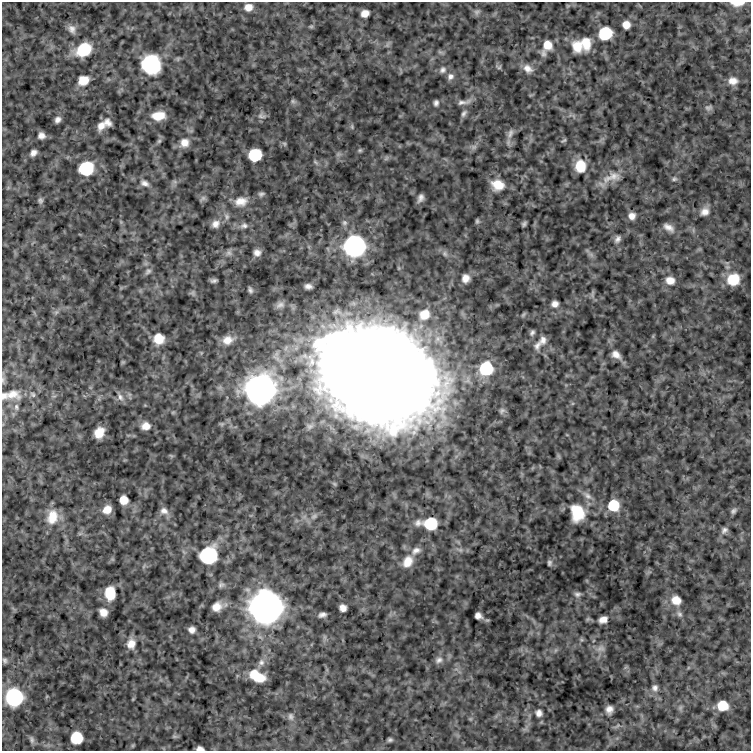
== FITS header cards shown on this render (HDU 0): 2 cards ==
NAXIS1  =                  749
NAXIS2  =                  749

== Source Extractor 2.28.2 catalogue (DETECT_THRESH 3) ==
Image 749 x 749 px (HDU 0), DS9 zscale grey, 1 PNG px = 1 image px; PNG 753 x 753 px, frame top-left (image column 1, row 749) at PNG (2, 2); no overlay
Background -0.0392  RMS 2.8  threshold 8.4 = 3 sigma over >= 5 px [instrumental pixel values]
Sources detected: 143; all 143 listed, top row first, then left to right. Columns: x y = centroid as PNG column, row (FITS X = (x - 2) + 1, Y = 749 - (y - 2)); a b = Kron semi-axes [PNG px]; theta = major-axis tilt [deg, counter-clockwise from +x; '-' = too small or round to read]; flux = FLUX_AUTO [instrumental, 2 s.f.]
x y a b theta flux
737 3 12 4 0 2.2e+03
248 7 8 7 - 1.6e+03
477 12 9 7 34 5.7e+02
365 13 7 6 - 1.6e+03
626 25 7 7 - 1.8e+03
311 26 6 4 0 2.6e+02
72 29 12 9 -63 1.1e+03
605 33 9 8 - 1.6e+04
586 43 13 9 -81 3.1e+03
547 45 11 10 - 2.4e+03
577 46 13 11 -68 2.9e+03
84 49 14 10 30 7.9e+03
543 53 11 6 88 7.0e+02
151 64 16 15 - 1.6e+04
499 67 7 5 -9 3.5e+02
528 69 13 9 -35 1.5e+03
443 70 10 9 - 7.7e+02
450 76 9 8 - 8.4e+02
83 80 11 9 25 2.7e+03
733 81 11 9 -7 1.5e+03
293 101 7 6 - 4.2e+02
463 102 21 6 9 1.0e+03
436 103 7 5 81 5.5e+02
709 108 10 7 11 5.9e+02
464 113 11 6 58 5.8e+02
158 116 13 8 6 3.1e+03
262 116 12 7 -11 7.2e+02
57 120 6 5 - 7.1e+02
107 122 8 6 -46 1.1e+03
101 126 11 8 57 1.5e+03
352 127 8 4 -90 2.7e+02
510 133 15 7 66 1.0e+03
41 136 7 6 - 9.3e+02
564 140 8 4 35 2.8e+02
159 141 7 5 44 3.4e+02
184 143 11 10 - 1.7e+03
284 144 6 4 -59 2.9e+02
474 147 8 6 21 6.4e+02
360 150 6 5 - 2.7e+02
33 153 7 5 40 8.6e+02
255 155 9 8 - 1.2e+04
386 158 9 3 45 3.0e+02
315 162 8 4 -36 3.1e+02
580 166 12 10 -89 4.1e+03
86 168 9 8 - 2.2e+04
612 177 29 12 19 2.8e+03
674 179 7 6 - 3.9e+02
144 183 12 7 -12 8.8e+02
498 185 14 11 -16 3.1e+03
261 194 8 5 18 4.3e+02
203 198 7 7 - 4.7e+02
420 198 8 5 68 8.0e+02
40 201 8 6 88 4.6e+02
241 201 15 10 8 1.9e+03
705 212 12 9 36 1.4e+03
632 216 7 7 - 1.2e+03
227 217 8 6 -90 5.2e+02
477 221 7 4 -90 3.2e+02
344 223 8 7 - 5.9e+02
215 224 9 8 - 1.1e+03
524 224 5 3 - 3.8e+02
244 226 9 7 3 7.1e+02
669 227 12 6 -32 1.2e+03
618 239 9 6 62 6.9e+02
354 246 10 9 - 1.5e+05
229 253 8 8 - 6.1e+02
257 253 8 7 - 9.4e+02
148 271 9 7 40 5.5e+02
466 278 8 7 - 1.3e+03
733 279 13 12 - 5.2e+03
670 280 11 10 - 1.7e+03
214 281 6 3 14 4.3e+02
308 286 7 5 -4 7.4e+02
250 290 6 4 -67 4.5e+02
592 294 12 3 75 3.5e+02
555 304 7 7 - 9.6e+02
280 305 12 8 23 8.6e+02
424 314 15 13 39 3.4e+03
532 333 7 5 61 4.6e+02
159 339 9 9 - 3.6e+03
228 340 14 11 17 1.9e+03
543 340 11 8 82 1.0e+03
537 345 15 9 59 1.2e+03
616 355 11 7 -37 1.3e+03
123 362 6 4 44 1.9e+02
486 368 10 9 - 1.4e+04
378 375 69 54 -32 8.7e+05
3 380 10 5 76 5.1e+02
260 390 11 10 - 6.4e+05
12 394 22 14 -7 2.8e+03
33 394 9 6 -40 5.0e+02
4 396 9 8 - 7.9e+02
120 397 12 7 -60 9.9e+02
16 407 10 6 -89 7.6e+02
173 412 6 4 18 2.1e+02
146 426 10 8 7 1.7e+03
99 432 10 8 56 2.7e+03
587 496 14 8 -38 1.1e+03
123 500 7 7 - 2.3e+03
613 505 9 9 - 6.9e+03
107 509 9 7 44 1.9e+03
164 511 11 9 -11 1.1e+03
733 511 8 6 40 4.9e+02
577 513 16 13 -76 6.9e+03
314 516 9 6 30 6.9e+02
52 517 19 14 77 3.5e+03
430 524 12 8 -3 1.2e+04
724 530 9 7 48 6.7e+02
416 551 13 8 32 1.1e+03
208 555 10 9 - 5.5e+04
408 562 15 11 61 2.5e+03
549 563 7 5 79 4.1e+02
221 585 8 6 39 4.9e+02
110 593 12 9 -88 5.0e+03
577 594 9 6 8 5.7e+02
676 600 11 10 - 2.5e+03
217 607 9 8 - 1.9e+03
265 607 11 10 - 1.0e+06
343 608 7 6 - 1.2e+03
103 612 7 7 - 1.6e+03
679 614 9 7 -61 6.0e+02
322 615 7 4 17 7.0e+02
478 616 7 6 - 9.7e+02
603 619 8 6 19 1.3e+03
192 630 6 6 - 9.7e+02
131 644 11 9 80 1.9e+03
601 649 11 8 4 9.6e+02
5 660 7 6 - 4.4e+02
439 660 11 8 26 8.8e+02
261 662 10 9 - 9.5e+02
257 676 17 9 -28 5.1e+03
655 688 9 8 - 7.9e+02
14 697 9 9 - 6.4e+04
722 705 8 8 - 4.8e+03
680 708 7 4 72 3.5e+02
609 709 7 6 - 1.1e+03
539 713 8 8 - 8.3e+02
291 717 11 8 -74 8.6e+02
174 736 8 4 0 3.1e+02
76 738 8 8 - 9.6e+03
32 740 10 6 -67 5.1e+02
390 740 4 3 - 3.6e+02
200 749 7 4 -5 8.5e+02
At the frame edge (FLAGS 8, measured only in part): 4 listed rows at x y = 737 3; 3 380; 4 396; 200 749